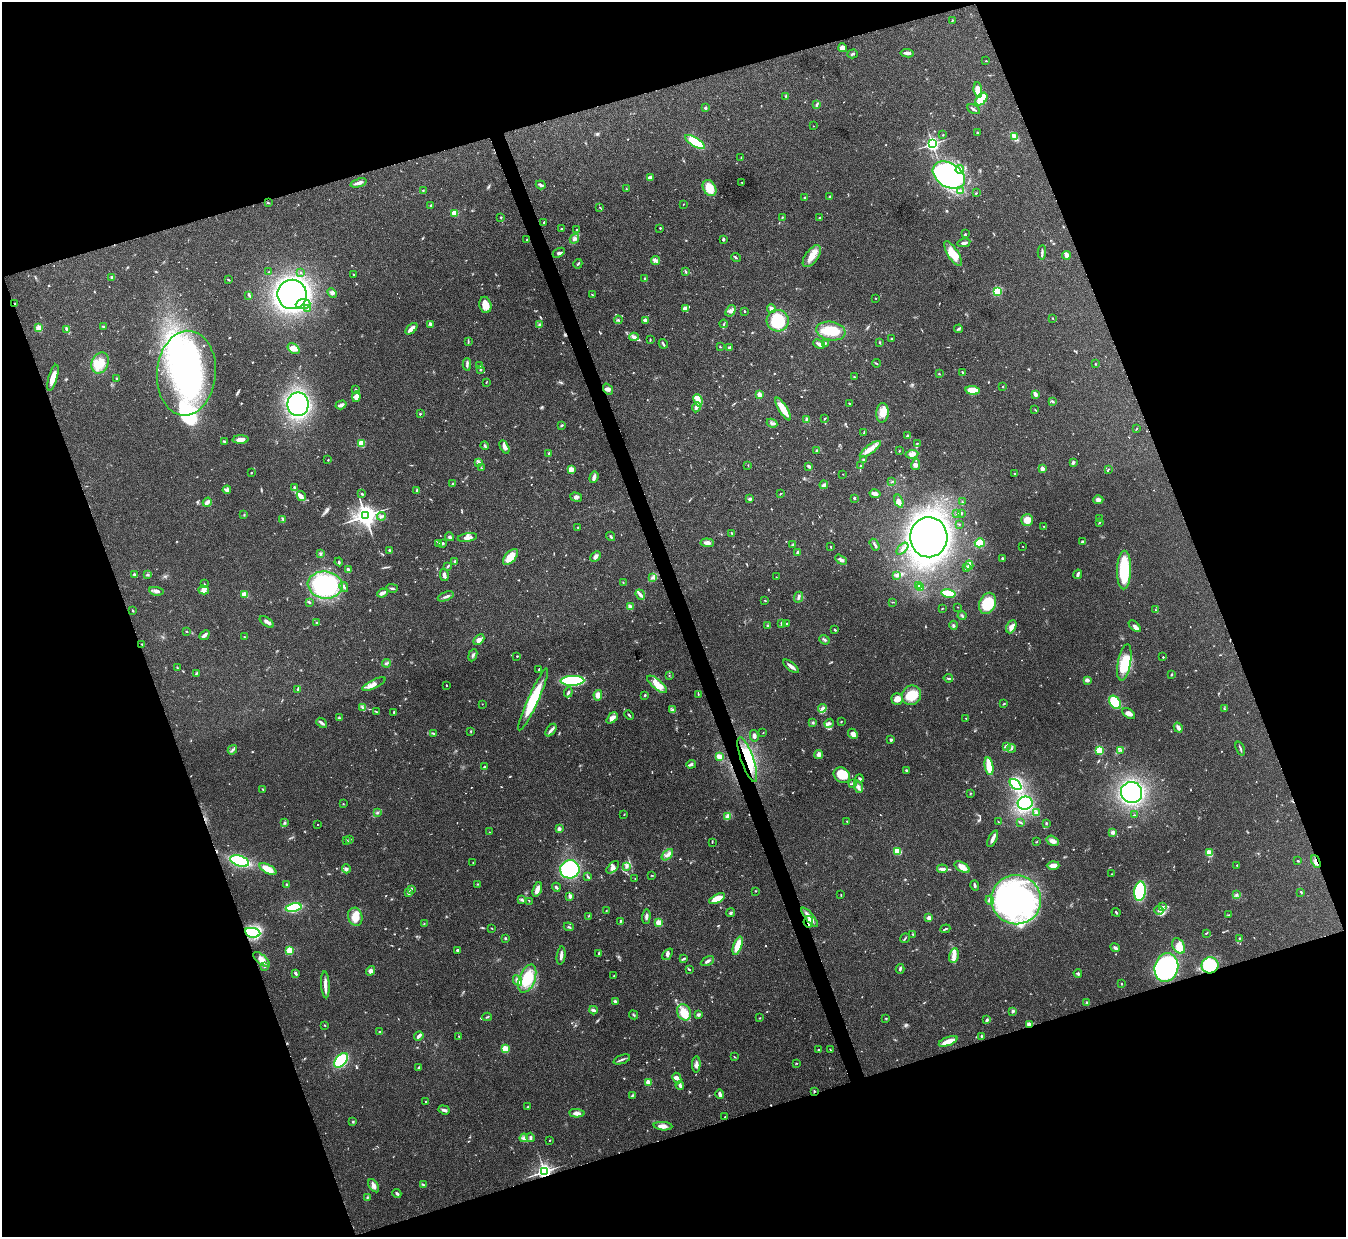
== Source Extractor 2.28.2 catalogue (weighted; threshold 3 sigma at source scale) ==
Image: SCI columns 2-5374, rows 151-5087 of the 5378 x 5363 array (HDU 1 of 3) = the unmasked area's bounding box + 8 px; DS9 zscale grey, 4 x 4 block average (1 PNG px = mean of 4 x 4 image px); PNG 1348 x 1239 px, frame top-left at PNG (2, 2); each listed source drawn as its Kron ellipse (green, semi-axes under 4 px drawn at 4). Shown black and unused: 39% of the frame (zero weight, under 3 of 4 exposures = <1% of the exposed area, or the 3 px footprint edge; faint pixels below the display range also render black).
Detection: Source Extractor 2.28.2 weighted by HDU 2 'WHT'. Background 0.0961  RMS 0.006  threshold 0.0271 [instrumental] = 3 sigma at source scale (4.5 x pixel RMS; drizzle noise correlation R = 1.50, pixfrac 1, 0.05/0.05 arcsec/px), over >= 5 px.
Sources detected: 843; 8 too faint to see at this stretch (4 x 4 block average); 11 inside a brighter object's white glare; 6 cosmic-ray / hot-pixel residue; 1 long thin detection or spike segment (spike, bleed or trail) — neither listed nor drawn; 11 coinciding with a brighter row at this scale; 51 inside a brighter listed object's ellipse — not listed separately; of the other 755, all 500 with FLUX_AUTO >= 1.81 (the completeness limit of this list) listed and drawn (255 fainter detections not listed), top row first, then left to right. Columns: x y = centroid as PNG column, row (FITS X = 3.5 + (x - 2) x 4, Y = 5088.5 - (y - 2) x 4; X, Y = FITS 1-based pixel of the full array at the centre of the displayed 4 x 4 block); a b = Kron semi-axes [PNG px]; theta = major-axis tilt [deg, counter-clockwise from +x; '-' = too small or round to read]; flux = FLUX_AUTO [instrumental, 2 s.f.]
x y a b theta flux
952 20 2 2 - 3.4
843 48 4 4 - 27
907 53 7 3 -6 14
852 54 5 2 - 5.4
986 61 2 2 - 2.1
978 90 8 4 -85 46
786 96 4 2 - 2.2
981 99 7 4 50 92
817 104 4 2 - 7.7
705 108 4 2 - 4.9
973 109 7 2 -28 6.9
813 126 2 2 - 2.2
977 133 2 2 - 2.8
943 135 2 2 - 1.9
1014 137 4 3 - 15
695 142 11 4 -31 140
932 144 2 2 - 1200
741 158 3 2 - 2.2
960 169 4 3 - 7.8
949 175 17 12 -32 660
650 178 4 3 - 15
742 182 2 2 - 2.3
358 183 8 3 19 16
541 185 5 2 - 8.3
709 188 8 6 -61 70
626 189 3 2 - 2.8
960 190 2 2 - 4.6
423 191 4 2 - 3.1
976 193 3 2 - 2.7
830 197 3 3 - 4.4
805 198 2 2 - 11
268 203 4 2 - 2.6
683 204 2 2 - 2.7
431 205 3 2 - 3.8
600 207 2 2 - 2.5
455 213 2 2 - 160
501 217 2 2 - 8.4
782 217 3 2 - 2.6
820 218 2 2 - 3.7
544 222 2 2 - 9.2
660 228 2 2 - 3.7
561 229 2 2 - 2.1
577 230 2 2 - 11
965 234 3 2 - 2.2
574 239 5 3 - 8.7
527 240 2 2 - 2
723 240 3 2 - 4.3
964 243 6 3 12 12
1042 252 7 2 87 6.9
559 253 6 3 32 9.2
953 254 14 5 -58 65
1066 255 4 2 - 25
812 256 12 6 54 40
736 258 5 2 - 5.1
656 261 4 2 - 5.6
578 264 5 2 - 4.4
269 272 2 2 - 2.4
300 272 2 2 - 4.1
686 272 3 2 - 4.5
354 275 2 2 - 10
112 277 4 2 - 6.7
645 279 2 2 - 22
229 280 2 2 - 2
997 291 2 2 - 220
332 293 5 4 - 9.1
292 294 15 14 - 1400
249 295 4 2 - 5.5
592 295 3 2 - 3.1
875 298 2 2 - 1.9
14 304 2 2 - 2
303 304 7 5 6 20
485 305 8 6 -76 36
685 308 4 3 - 18
308 309 2 2 - 2.9
771 309 4 3 - 13
731 311 6 4 56 13
744 311 2 2 - 7.5
1053 318 2 2 - 6.1
618 320 4 2 - 2.9
645 320 2 2 - 53
778 321 11 11 - 200
431 324 3 2 - 22
540 324 4 3 - 6.2
724 324 4 2 - 3.5
104 326 2 2 - 2
39 328 2 2 - 150
411 329 7 3 42 25
959 329 4 2 - 5
67 330 4 2 - 16
831 331 15 9 -10 93
634 337 5 4 - 11
891 339 2 2 - 2.5
650 340 3 2 - 3.2
468 342 2 2 - 2.6
880 342 3 2 - 3.4
825 343 3 2 - 3.9
663 344 5 2 - 6.9
819 344 6 3 -26 16
720 347 3 2 - 2
730 348 3 3 - 11
294 349 6 4 -36 19
100 363 11 8 65 60
876 363 4 2 - 2.7
467 364 6 2 87 7.5
1095 364 3 2 - 2.4
480 366 3 3 - 5.4
480 370 2 2 - 16
962 372 2 2 - 6.3
186 373 42 29 85 660
939 374 2 2 - 2.6
855 377 3 2 - 3.2
53 378 13 4 74 40
117 378 2 2 - 3.6
486 382 3 2 - 2.4
1003 387 2 2 - 2.9
608 389 6 3 -52 11
356 390 2 2 - 13
972 390 7 3 -8 88
1035 394 3 2 - 17
759 395 2 2 - 87
356 397 5 4 - 20
698 400 6 4 -67 22
1052 401 4 2 - 4.2
849 403 2 2 - 2.9
298 404 12 10 -90 620
341 405 5 2 - 16
696 407 5 3 - 11
783 409 13 3 -58 73
1035 410 2 2 - 2.2
882 413 10 6 86 42
420 414 2 2 - 12
825 419 3 2 - 2.5
807 420 3 2 - 14
772 423 5 2 - 5.8
562 425 2 2 - 12
1136 429 3 2 - 1.8
864 433 3 2 - 3.5
908 436 3 2 - 2.9
241 440 8 3 2 24
224 441 4 2 - 4.1
361 443 2 2 - 220
917 443 2 2 - 2.1
484 446 4 3 - 5.3
504 447 7 4 -63 13
870 449 12 4 36 31
817 450 3 2 - 3.6
899 451 2 2 - 2.4
549 453 2 2 - 13
912 454 6 3 7 23
864 459 3 2 - 4.2
328 460 2 2 - 2.7
1073 462 4 3 - 6
478 463 4 2 - 4.8
748 465 2 2 - 2.2
860 465 2 2 - 3.2
916 465 5 3 - 7.8
809 466 3 3 - 6.4
481 468 2 2 - 2.4
571 469 4 4 - 27
1042 469 2 2 - 61
1108 469 2 2 - 2.9
251 473 2 2 - 3.8
843 474 2 2 - 2.2
1015 474 2 2 - 17
594 477 6 3 70 11
892 482 3 2 - 2.8
453 484 3 2 - 5.7
824 485 4 3 - 9.4
294 487 4 2 - 5.4
227 490 4 3 - 17
416 490 2 2 - 3.7
362 494 3 2 - 3.4
780 494 3 2 - 2.2
875 494 5 3 - 16
301 496 5 3 - 11
576 497 6 3 -16 9.1
854 498 2 2 - 6.2
749 499 3 2 - 8.2
1098 500 5 4 - 11
899 501 7 4 -71 16
207 502 5 3 - 16
963 502 4 2 - 2
957 513 3 2 - 3.9
961 513 3 2 - 2
244 515 3 2 - 3.1
365 516 4 3 - 3400
381 516 4 3 - 8.6
1100 518 2 2 - 1.9
283 519 3 2 - 3.2
1027 520 6 5 - 38
1100 522 2 2 - 2
959 524 2 2 - 2.4
1043 526 2 2 - 1.8
578 527 2 2 - 3.3
732 533 3 2 - 3
611 536 5 2 - 6.2
450 537 4 3 - 9.2
467 537 10 3 9 16
929 537 20 18 -89 3400
1083 542 3 2 - 5.8
438 543 3 2 - 2.5
443 543 3 2 - 3.7
707 543 7 3 -5 18
980 543 5 4 - 46
793 544 3 2 - 2.7
875 545 6 2 -57 7.1
1023 546 2 2 - 2.9
831 547 3 2 - 2.6
902 549 7 2 46 7.7
389 550 3 2 - 3.8
798 552 3 2 - 6.1
320 554 2 2 - 2.9
596 556 6 4 43 12
510 557 10 5 48 63
1003 558 2 2 - 6.4
841 560 6 3 -30 11
455 561 2 2 - 4.8
339 562 4 2 - 3.5
969 565 4 2 - 7.1
448 566 4 2 - 4.9
967 567 2 2 - 2
348 570 2 2 - 40
1124 570 19 7 89 170
134 574 3 2 - 6.5
1078 574 5 2 - 11
148 575 3 2 - 5
444 575 6 2 -76 15
897 576 3 2 - 4.8
776 577 2 2 - 2.2
653 578 3 2 - 4.5
623 582 2 2 - 2.4
204 584 2 2 - 1.9
325 585 17 13 -7 530
918 585 3 2 - 2.8
344 587 5 2 - 9.2
920 587 3 2 - 4.1
392 588 5 2 - 5.8
204 590 5 3 - 13
156 591 7 3 -10 9.9
382 593 5 2 - 17
948 593 7 3 -12 110
244 594 4 3 - 18
640 595 5 3 - 11
446 596 8 2 22 9.2
799 597 5 2 - 6.1
765 601 2 2 - 2.1
309 602 4 2 - 3.6
893 602 2 2 - 1.9
987 603 11 8 66 120
630 607 2 2 - 55
958 607 2 2 - 2
942 608 2 2 - 1.8
1156 610 2 2 - 2
133 611 3 2 - 2.9
962 616 4 2 - 4.5
267 622 8 3 -34 13
316 622 3 2 - 2.5
782 623 2 2 - 14
787 623 3 2 - 3.1
767 625 2 2 - 3.7
954 625 4 2 - 4.2
1135 626 7 4 -45 13
1011 627 7 4 64 28
835 630 3 2 - 5.1
186 631 2 2 - 2.4
204 635 6 2 43 16
245 637 2 2 - 2.4
479 640 6 4 44 16
824 640 5 2 - 6.2
142 644 3 2 - 2.8
473 655 6 2 67 7.9
517 656 2 2 - 2.8
1163 657 2 2 - 5.6
1124 662 18 6 80 110
386 663 4 2 - 5.4
791 666 9 3 -38 17
177 668 2 2 - 2
539 669 3 2 - 4.7
196 673 4 2 - 3
669 675 2 2 - 2.6
1171 675 2 2 - 4.9
948 678 5 2 - 5.6
1087 680 3 2 - 21
572 681 12 5 2 240
374 684 13 4 25 20
657 684 12 5 -40 63
446 685 3 2 - 2.2
298 689 3 2 - 5.7
568 692 5 2 - 5.9
698 694 3 2 - 2.3
598 695 5 4 - 22
645 695 3 2 - 3.9
911 695 10 9 - 73
533 699 34 5 66 140
897 699 6 5 - 25
1115 702 7 5 -55 170
482 704 2 2 - 2.4
1004 704 3 2 - 2.9
362 707 3 3 - 5
822 708 5 3 - 10
1224 708 2 2 - 2.3
672 710 4 3 - 5.3
377 712 3 2 - 2.3
394 712 3 2 - 3.6
1129 714 7 4 -34 18
629 715 5 2 - 4.4
339 718 3 2 - 2.9
612 718 6 4 44 21
966 718 2 2 - 2.7
841 722 3 2 - 2.2
322 723 6 3 -40 8.7
813 723 2 2 - 3.1
829 723 5 4 - 8.9
1178 728 5 3 - 16
551 730 7 3 53 12
470 731 2 2 - 1.8
433 733 4 2 - 3.1
763 733 2 2 - 1.8
853 734 5 4 - 17
754 736 6 3 -77 8.3
891 740 3 2 - 6.8
1006 747 3 2 - 4.1
1012 748 4 2 - 5
1240 748 7 2 -68 5.6
232 750 5 2 - 6.6
1099 750 2 2 - 290
1121 750 3 2 - 3.9
819 754 4 4 - 13
720 757 4 3 - 31
747 760 23 6 -71 110
691 764 5 3 - 5.9
989 766 9 2 -80 120
484 767 2 2 - 5.9
906 770 2 2 - 15
842 775 9 7 -35 91
860 779 4 2 - 5.5
852 783 3 3 - 5.6
1016 785 7 4 -43 210
858 787 6 3 -68 11
263 789 3 2 - 3
1132 792 11 10 - 520
970 793 3 2 - 2.3
1025 803 7 6 - 330
343 804 2 2 - 2
1036 812 3 2 - 4.5
377 813 3 2 - 3.4
624 815 2 2 - 2.2
1135 815 2 2 - 2.1
727 816 3 2 - 4
847 821 3 2 - 1.9
998 822 3 2 - 2.3
285 823 2 2 - 2.5
1021 823 3 2 - 2.3
1046 823 3 2 - 3.5
318 824 2 2 - 2.7
559 829 3 3 - 12
489 832 2 2 - 2
1113 832 4 3 - 9.5
993 839 9 3 64 13
346 840 2 2 - 2
349 840 2 2 - 4.9
1053 841 6 4 -33 16
712 842 3 2 - 2.5
1036 842 3 2 - 2.1
897 851 4 3 - 62
1209 853 3 3 - 56
667 855 7 3 46 15
240 861 10 5 -18 200
1298 861 2 2 - 3.5
1316 862 7 2 -67 9.7
473 863 2 2 - 1.9
1053 865 6 4 2 18
1237 865 2 2 - 2
626 866 4 2 - 5.9
613 867 8 4 43 15
962 867 8 4 -29 31
268 869 9 4 -28 55
346 869 5 3 - 9
570 869 10 9 - 380
942 869 5 3 - 15
1111 874 2 2 - 2
652 875 3 2 - 1.9
588 877 2 2 - 3.9
635 878 2 2 - 3.1
478 884 3 2 - 2.5
287 885 4 2 - 4.6
975 885 5 2 - 7
556 887 5 2 - 6.3
411 889 3 2 - 6.5
537 889 7 3 71 24
755 891 2 2 - 2.6
1140 891 9 6 81 220
408 892 3 2 - 10
1301 892 3 2 - 2.9
1236 894 2 2 - 3.9
841 895 3 2 - 2.1
570 896 4 3 - 9.5
717 899 9 4 28 73
522 900 3 2 - 4.4
990 900 4 3 - 6.7
1016 900 25 24 - 1100
529 901 2 2 - 2.5
1163 906 2 2 - 1.9
294 907 8 4 12 270
1159 910 4 3 - 8.6
606 911 2 2 - 2.9
1116 912 4 2 - 2.9
731 913 4 2 - 6.7
1229 915 3 2 - 2
588 916 2 2 - 2.3
355 917 9 7 -76 49
646 917 7 2 88 12
810 917 12 3 -51 33
929 918 2 2 - 54
620 921 4 2 - 3.6
808 922 6 4 82 15
659 923 2 2 - 150
424 924 3 2 - 2.1
569 927 5 2 - 5.2
492 928 2 2 - 1.8
945 929 5 2 - 4.1
253 933 8 4 -10 250
1206 933 3 2 - 2.8
913 934 3 2 - 3.4
505 938 2 2 - 13
905 938 5 2 - 3.7
1239 938 2 2 - 3.1
738 946 9 4 70 61
1179 946 8 6 -58 45
1115 948 5 2 - 10
457 950 3 2 - 5.8
289 951 2 2 - 230
599 953 3 2 - 5.2
668 954 6 3 51 9.4
561 955 9 2 83 15
954 955 7 5 77 20
683 958 3 2 - 3.3
262 959 10 5 -39 23
707 961 7 2 27 10
1210 965 8 8 - 220
264 966 3 2 - 3.5
1166 967 14 11 75 680
689 969 3 2 - 2.5
900 969 5 2 - 6
370 971 5 4 - 12
295 973 4 3 - 4.9
1078 973 4 3 - 5.6
614 976 2 2 - 2.1
527 979 15 8 69 130
517 981 6 3 -62 18
1121 984 2 2 - 5.7
325 985 13 3 -86 23
615 1001 4 2 - 5.7
1087 1002 3 2 - 3.4
593 1010 4 2 - 11
1013 1011 3 2 - 7.3
684 1012 8 6 -66 66
698 1014 4 3 - 6.9
633 1015 5 2 - 4.1
487 1017 5 2 - 4.1
760 1018 2 2 - 2.1
886 1018 2 2 - 2.6
987 1020 3 2 - 7.3
325 1025 2 2 - 2.6
1029 1025 4 3 - 16
379 1032 3 2 - 3.5
419 1036 5 2 - 14
981 1036 4 2 - 3.4
459 1037 3 2 - 2.9
948 1041 10 3 21 53
505 1049 2 2 - 190
818 1050 2 2 - 9.1
830 1050 2 2 - 1.9
735 1057 3 2 - 2.1
622 1059 9 2 20 8.5
341 1060 8 5 47 220
796 1063 3 2 - 2.7
696 1064 8 3 88 11
418 1068 3 2 - 4.1
677 1078 5 3 - 12
648 1082 2 2 - 100
680 1085 4 2 - 12
814 1091 2 2 - 2.8
720 1094 4 2 - 16
632 1095 3 2 - 4.1
426 1101 2 2 - 4
528 1107 3 2 - 3.7
444 1110 6 3 -19 9
577 1113 8 4 -4 15
725 1117 2 2 - 3.6
353 1122 3 2 - 3.6
663 1126 9 4 -5 19
530 1137 4 3 - 6.5
524 1138 4 2 - 6.1
549 1140 2 2 - 1.9
544 1171 2 2 - 1600
424 1185 2 2 - 2.7
374 1186 7 4 -56 14
397 1194 4 2 - 5.7
367 1198 3 2 - 3.4
Overlapping masked pixels (flux is a lower limit): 9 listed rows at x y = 14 304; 747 760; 1316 862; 810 917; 808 922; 253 933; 1210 965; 1029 1025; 544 1171
Diffuse or blended objects may show on this block-average render without a row.